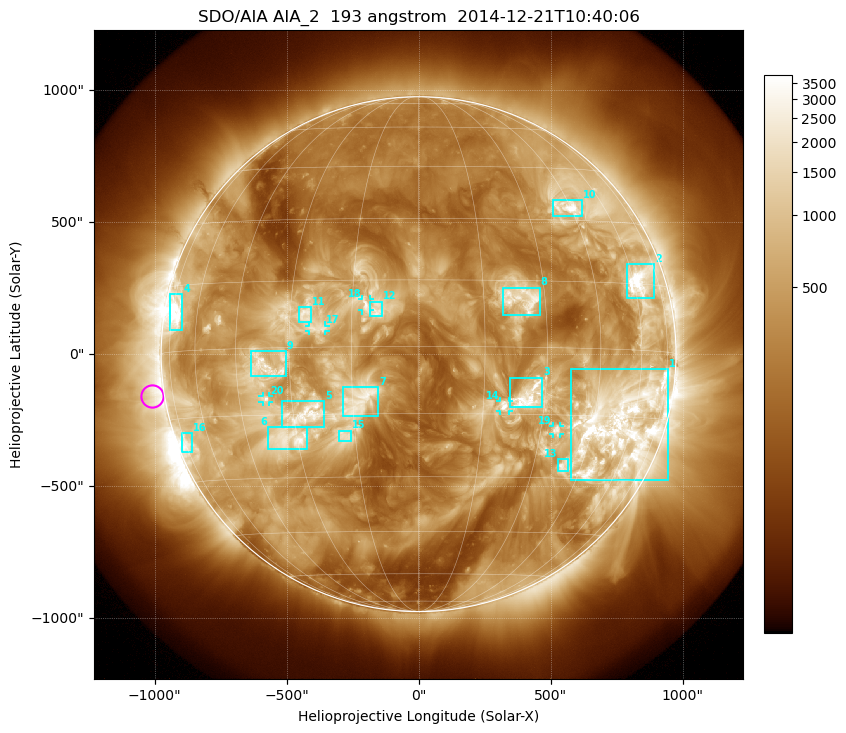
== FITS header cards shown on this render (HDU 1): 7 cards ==
TELESCOP= 'SDO/AIA'
INSTRUME= 'AIA_2'
WAVELNTH=                  193
WAVEUNIT= 'angstrom'
DATE-OBS= '2014-12-21T10:40:06.84'
CTYPE1  = 'HPLN-TAN'
CTYPE2  = 'HPLT-TAN'

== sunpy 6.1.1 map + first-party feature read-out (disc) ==
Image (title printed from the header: SDO/AIA AIA_2  193 angstrom  2014-12-21T10:40:06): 1024 x 1024 px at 2.4 arcsec/px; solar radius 975 arcsec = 406 px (full disc in frame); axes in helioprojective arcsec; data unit not stated in the header (colour bar unlabelled)
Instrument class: DISC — disc imager (sunpy class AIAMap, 193 A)
Bright regions (active regions / flare kernels): reference = the median radial profile (limb darkening/brightening removed); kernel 9 px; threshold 5 sigma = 1201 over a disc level ~372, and >= 1.15x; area >= 12 px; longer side >= 10 px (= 24 arcsec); searched inside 0.97 R_sun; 21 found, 20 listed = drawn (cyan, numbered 1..; 5 of them under ~33 arcsec drawn as corner ticks so the feature stays visible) (cap 20 boxes per figure: the strongest are kept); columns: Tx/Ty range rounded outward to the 5 arcsec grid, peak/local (2 s.f.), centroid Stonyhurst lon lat
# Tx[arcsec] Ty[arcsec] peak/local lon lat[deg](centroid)
1 575..945 -480..-55 16 +55 -17
2 790..895 210..340 13 +63 +16
3 345..470 -205..-85 9.7 +26 -11
4 -940..-895 90..230 11 -71 +9
5 -515..-355 -275..-175 7.4 -27 -15
6 -570..-420 -360..-275 11 -32 -20
7 -290..-150 -235..-125 5.7 -14 -12
8 320..460 145..255 6.7 +24 +11
9 -635..-505 -85..15 9.8 -37 -4
10 505..620 520..585 13 +44 +34
11 -455..-405 120..180 5.9 -26 +7
12 -185..-135 145..200 4.9 -9 +8
13 525..570 -445..-395 7.2 +39 -27
14 310..340 -215..-175 7.3 +20 -13
15 -305..-255 -330..-290 4.8 -18 -20
16 -900..-855 -375..-300 5.4 -73 -21
17 -415..-350 85..110 4.4 -23 +4
18 -215..-185 165..210 4.8 -12 +9
19 505..535 -305..-270 9.3 +34 -18
20 -590..-565 -180..-155 8.3 -37 -11
Off-limb structures (1.02-1.3 R_sun): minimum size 162 px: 7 found; the strongest spans PA ~65..125 deg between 1.02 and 1.3 R_sun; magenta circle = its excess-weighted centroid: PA ~100 deg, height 1.05 R_sun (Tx ~-1010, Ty ~-155 arcsec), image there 3.1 x the reference